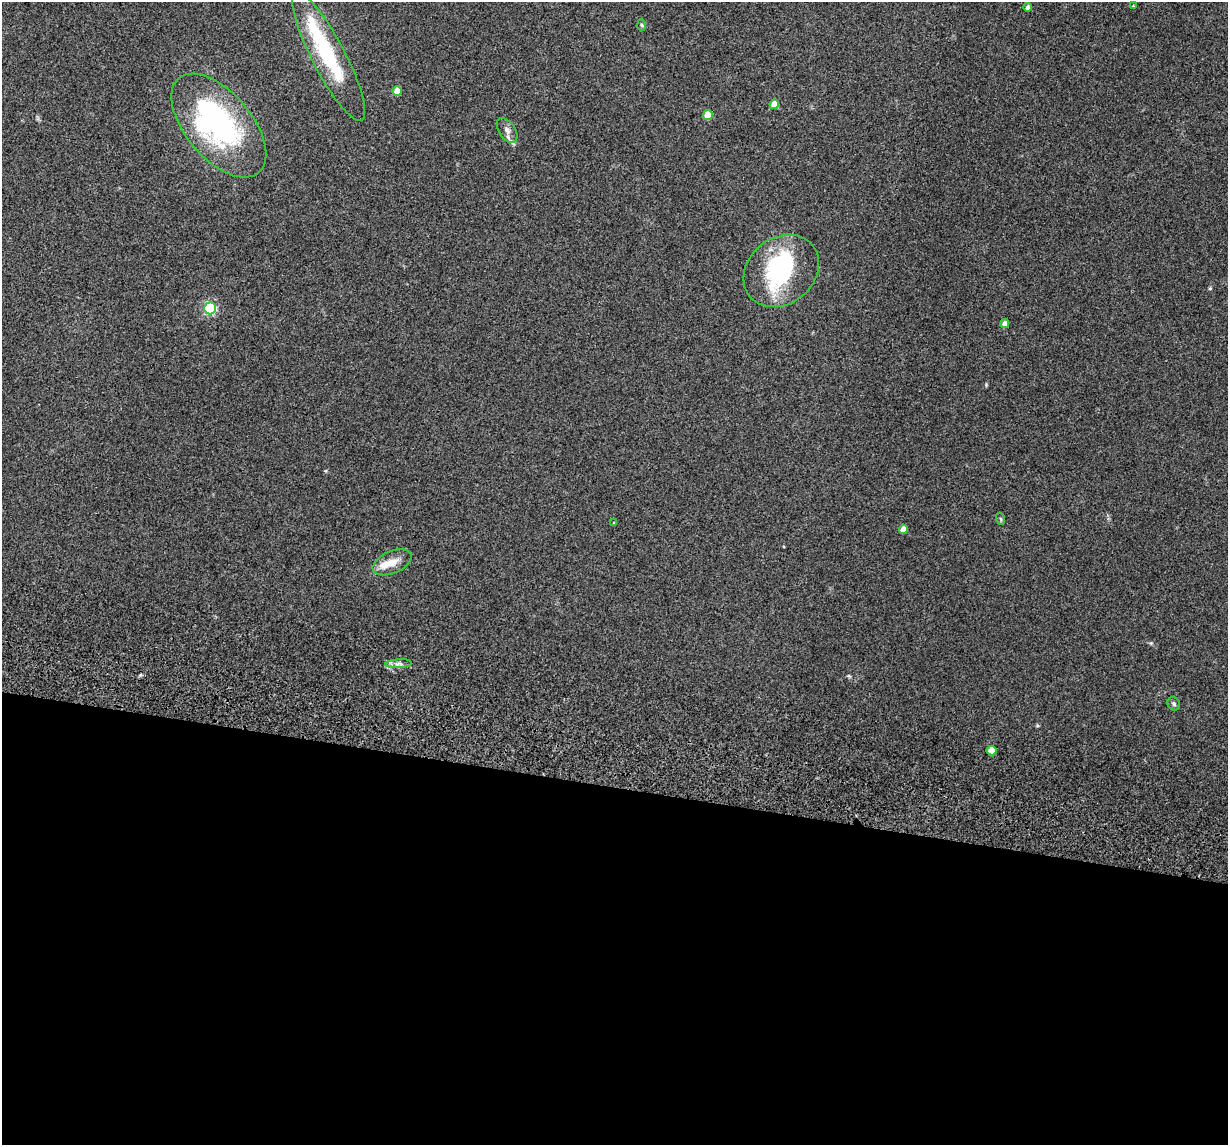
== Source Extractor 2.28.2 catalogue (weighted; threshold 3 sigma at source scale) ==
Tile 14 of 4 x 4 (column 2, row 4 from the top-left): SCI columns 1260-2485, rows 237-1379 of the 4974 x 5163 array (HDU 1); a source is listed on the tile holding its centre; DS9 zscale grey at full resolution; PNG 1230 x 1147 px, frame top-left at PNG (2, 2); each listed source drawn as its Kron ellipse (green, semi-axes under 4 px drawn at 4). Shown black and unused: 31% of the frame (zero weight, under 3 of 5 exposures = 6% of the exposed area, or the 3 px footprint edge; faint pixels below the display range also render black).
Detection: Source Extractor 2.28.2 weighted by HDU 2 'WHT'; one run over the whole footprint, this tile lists its part. Background 0.0377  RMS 0.0053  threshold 0.0237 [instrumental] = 3 sigma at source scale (4.5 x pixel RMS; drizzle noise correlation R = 1.50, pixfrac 1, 0.05/0.05 arcsec/px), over >= 5 px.
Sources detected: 23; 2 inside a brighter object's white glare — neither listed nor drawn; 2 inside a brighter listed object's ellipse — not listed separately; the other 19 listed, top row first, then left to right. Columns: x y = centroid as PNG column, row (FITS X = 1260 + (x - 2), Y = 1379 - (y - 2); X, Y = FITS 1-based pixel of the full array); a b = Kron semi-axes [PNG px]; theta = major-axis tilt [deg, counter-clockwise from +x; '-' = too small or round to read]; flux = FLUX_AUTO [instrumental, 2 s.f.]
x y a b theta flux
1133 6 3 3 - 0.38
1028 7 4 4 - 1.8
642 25 6 4 -87 0.66
329 57 72 16 -62 42
397 91 5 4 - 8
774 104 5 4 - 8.2
708 115 5 5 - 13
219 126 62 33 -50 110
507 130 14 8 -56 2.9
781 271 41 33 39 53
210 308 6 5 - 64
1005 324 4 4 - 3.2
1001 519 6 4 -71 0.61
614 523 3 3 - 0.44
903 529 4 4 - 4.1
392 562 21 11 23 6.4
399 664 13 4 3 2
1174 704 7 6 - 1.1
991 751 5 5 - 8.7